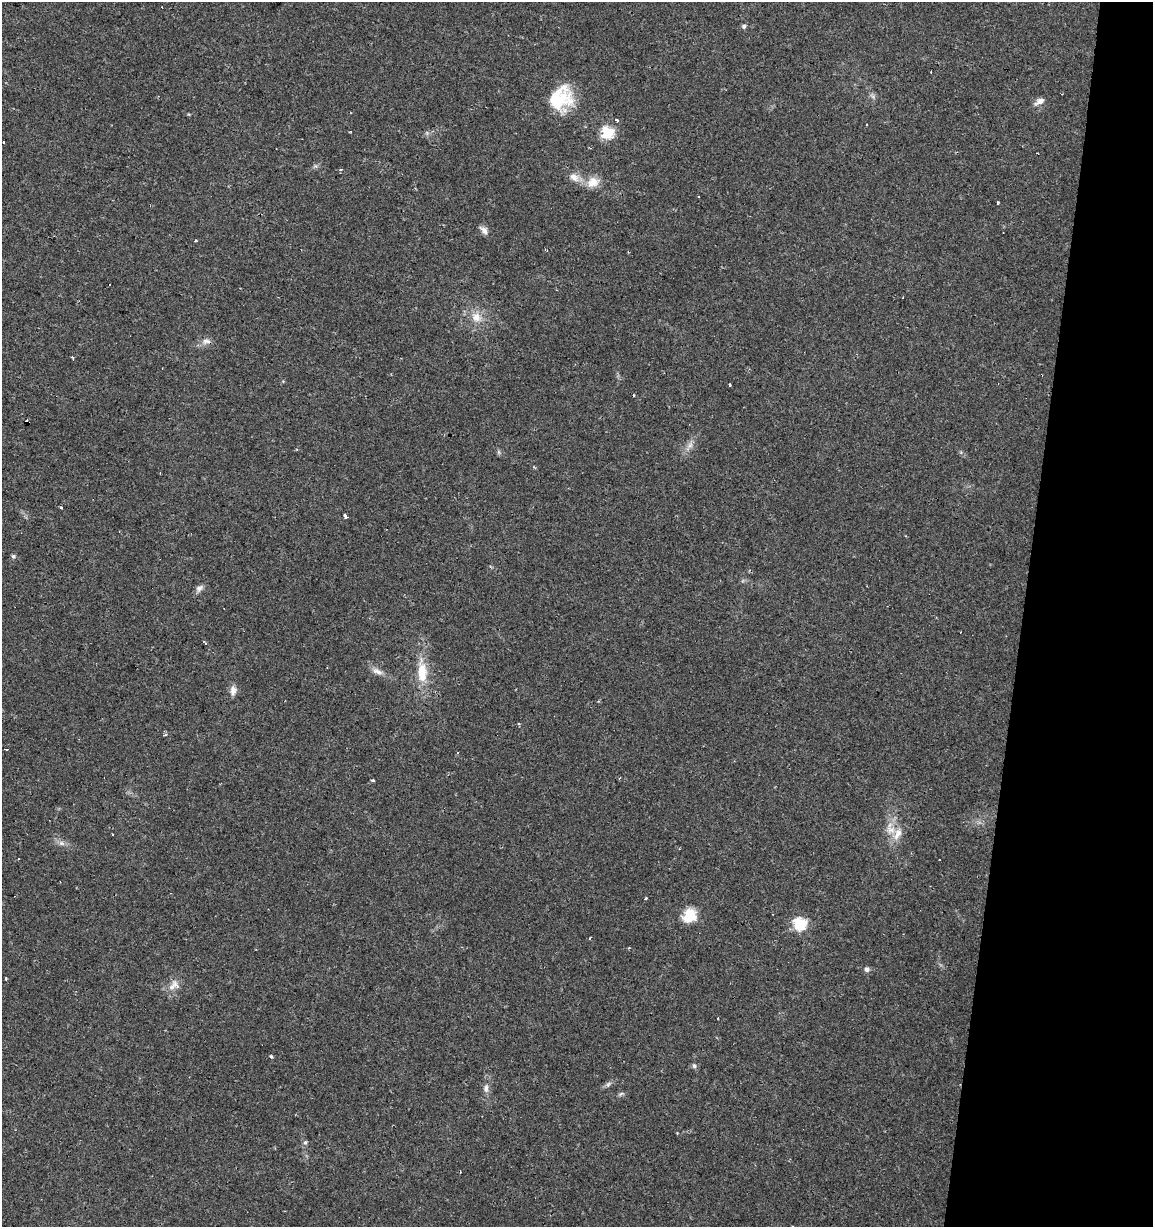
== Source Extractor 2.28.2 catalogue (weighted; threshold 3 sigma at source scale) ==
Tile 8 of 4 x 4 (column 4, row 2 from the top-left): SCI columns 3674-4824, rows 2453-3677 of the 5104 x 4901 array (HDU 1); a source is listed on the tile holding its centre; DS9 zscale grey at full resolution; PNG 1155 x 1229 px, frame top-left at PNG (2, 2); no overlay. Shown black and unused: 11% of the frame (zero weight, under 2 of 3 exposures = <1% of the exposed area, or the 3 px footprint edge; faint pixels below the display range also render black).
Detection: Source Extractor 2.28.2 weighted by HDU 2 'WHT'; one run over the whole footprint, this tile lists its part. Background 0.0295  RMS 0.0034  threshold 0.0154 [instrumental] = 3 sigma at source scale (4.5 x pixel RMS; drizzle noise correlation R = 1.50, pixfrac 1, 0.0396/0.0396 arcsec/px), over >= 5 px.
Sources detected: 57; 1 too faint to see at this stretch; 10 cosmic-ray / hot-pixel residue — not listed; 1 inside a brighter listed object's ellipse — not listed separately; the other 45 listed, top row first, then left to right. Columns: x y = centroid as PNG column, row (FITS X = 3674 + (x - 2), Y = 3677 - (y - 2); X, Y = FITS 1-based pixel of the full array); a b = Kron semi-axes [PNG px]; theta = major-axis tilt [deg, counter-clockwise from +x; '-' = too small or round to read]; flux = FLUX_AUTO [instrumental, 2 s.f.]
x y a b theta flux
744 26 6 6 - 0.71
560 99 28 24 39 18
1039 101 14 7 32 1.9
616 120 5 3 - 0.46
866 124 3 3 - 0.87
607 132 6 6 - 36
1038 153 3 2 - 0.24
341 170 3 3 - 0.74
574 177 16 11 -27 3.3
593 182 17 14 23 4.6
998 202 3 3 - 0.49
484 230 12 7 -55 1.7
195 241 4 2 - 0.36
109 285 3 2 - 0.41
476 317 16 12 -43 4.6
206 341 13 8 19 1.9
729 385 3 3 - 5.5
689 446 16 6 56 2.2
61 507 3 3 - 1.3
345 516 3 3 - 11
13 556 6 5 - 0.66
199 588 11 7 42 1.4
377 671 16 8 -24 2.3
422 672 28 13 88 8.8
233 691 12 7 82 2
165 735 4 3 - 1.8
6 749 3 3 - 5
372 780 6 3 42 0.48
897 834 21 9 67 4
61 843 9 6 -1 1.3
939 860 3 2 - 0.23
645 898 3 3 - 1.7
690 915 16 14 55 7.2
799 924 7 6 - 36
629 948 3 3 - 0.43
867 969 7 6 - 1.1
175 984 14 10 -70 2.6
718 1018 3 2 - 0.35
271 1057 3 3 - 1.1
694 1066 6 5 - 0.83
608 1084 9 6 50 0.94
486 1088 12 7 88 1.7
621 1094 8 5 21 0.66
305 1142 7 5 85 0.72
793 1226 3 3 - 1.2
Isophote crosses this tile's border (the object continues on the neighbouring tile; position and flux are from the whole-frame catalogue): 1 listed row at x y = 793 1226